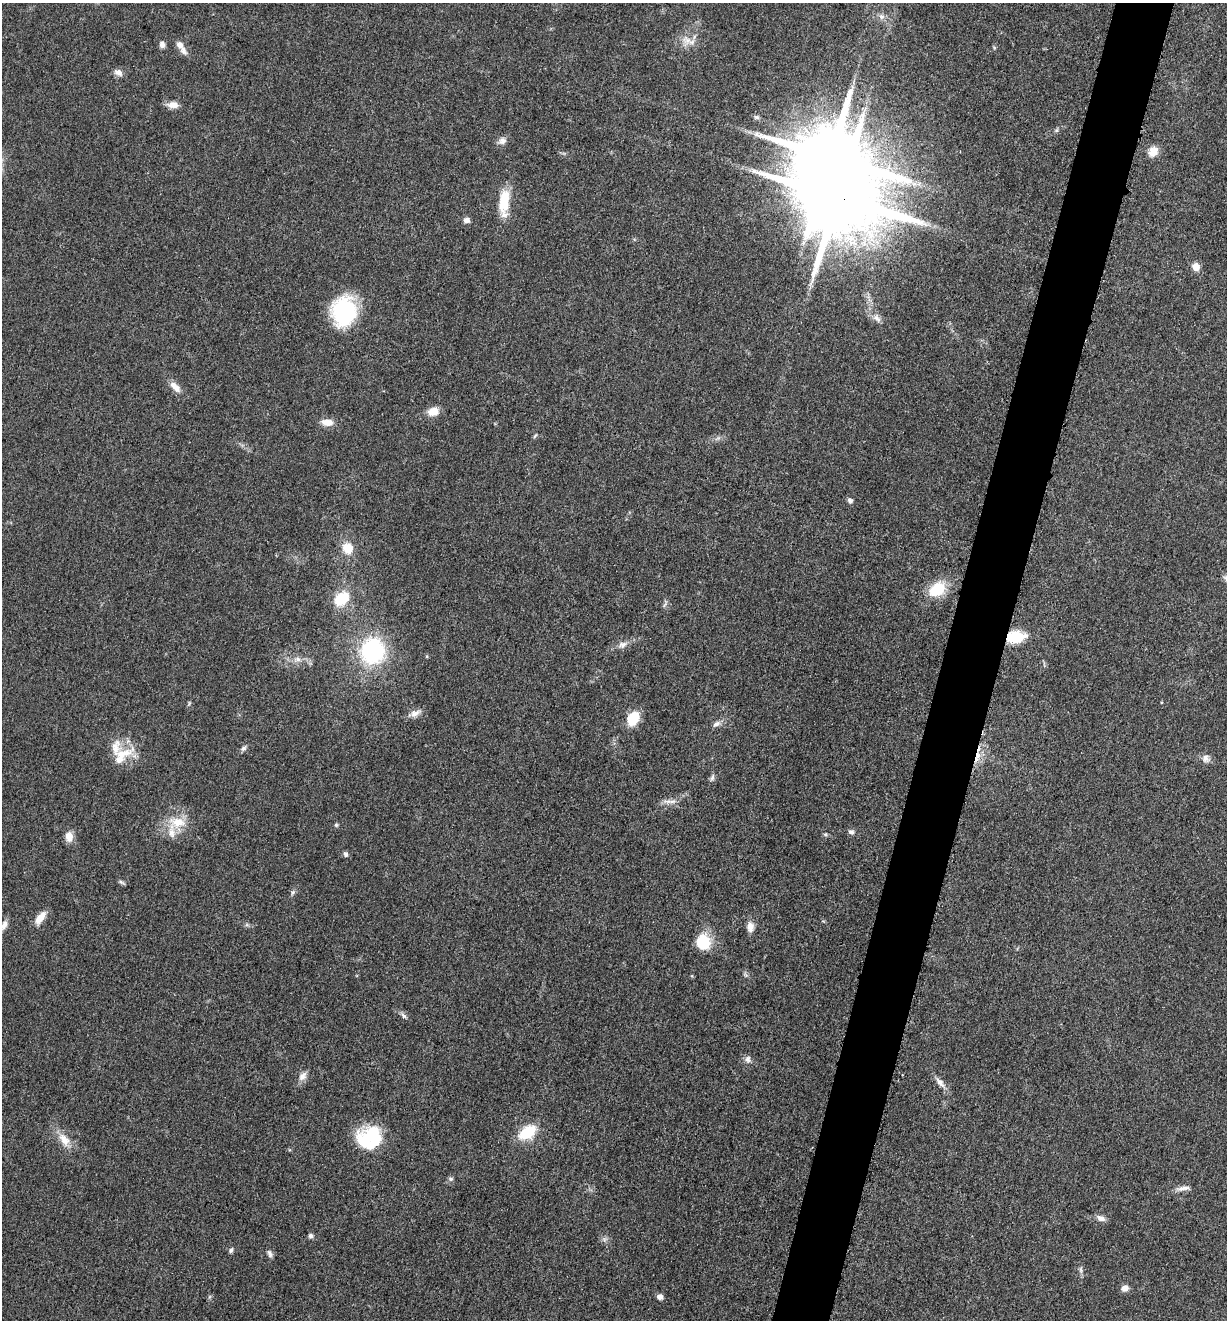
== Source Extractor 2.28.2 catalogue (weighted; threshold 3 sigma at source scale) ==
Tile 10 of 4 x 4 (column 2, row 3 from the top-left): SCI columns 1488-2712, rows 1330-2647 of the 5302 x 5291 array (HDU 1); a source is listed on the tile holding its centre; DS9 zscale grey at full resolution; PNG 1229 x 1322 px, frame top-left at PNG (2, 3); no overlay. Shown black and unused: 5% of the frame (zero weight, under 3 of 5 exposures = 1% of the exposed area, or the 3 px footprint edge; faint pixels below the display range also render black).
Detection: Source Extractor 2.28.2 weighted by HDU 2 'WHT'; one run over the whole footprint, this tile lists its part. Background 0.0509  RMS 0.0058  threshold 0.0263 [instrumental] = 3 sigma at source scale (4.5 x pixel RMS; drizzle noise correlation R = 1.50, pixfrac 1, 0.05/0.05 arcsec/px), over >= 5 px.
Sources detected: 77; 1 inside a brighter object's white glare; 1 cosmic-ray / hot-pixel residue — not listed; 3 inside a brighter listed object's ellipse — not listed separately; the other 72 listed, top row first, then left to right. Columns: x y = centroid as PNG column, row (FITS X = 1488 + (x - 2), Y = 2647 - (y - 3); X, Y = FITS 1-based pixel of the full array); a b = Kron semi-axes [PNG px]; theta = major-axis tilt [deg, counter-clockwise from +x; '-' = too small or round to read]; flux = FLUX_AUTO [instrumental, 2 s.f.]
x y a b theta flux
881 16 9 8 - 2.8
688 40 17 15 10 7.6
162 44 8 6 -76 2.5
180 45 15 9 -66 4.6
994 47 6 4 -20 0.63
118 72 11 8 -29 3.4
173 105 14 8 -2 4.6
757 117 8 6 -2 1.4
1056 130 6 5 - 1
502 141 11 9 36 3.2
1153 152 13 11 58 6.2
914 184 7 5 0 2.1
837 197 24 18 -7 10000
504 202 31 11 86 18
466 220 8 6 1 2.4
1196 267 9 8 - 5.1
344 311 29 23 80 57
877 318 13 8 -39 3.7
175 387 17 8 -43 5.6
433 411 11 9 14 8
327 422 16 9 -5 5.8
535 436 8 4 54 0.87
718 438 9 5 31 1.7
850 500 8 6 -42 1.7
348 548 14 12 -66 10
937 589 21 15 36 20
341 599 13 9 43 25
665 604 13 4 69 1.5
1015 637 18 11 7 21
622 645 13 9 19 3.7
372 651 21 20 - 73
427 656 5 3 - 0.6
297 659 11 8 -3 3.7
415 713 18 8 22 4.2
633 718 14 10 58 17
716 724 11 6 30 2.7
243 748 8 6 41 1.7
123 753 37 13 11 13
1206 758 12 10 -38 3.3
712 778 11 5 70 1.7
667 801 15 6 5 3.4
177 822 27 16 -6 14
336 825 5 5 - 0.91
851 832 8 6 -10 1.9
825 834 5 5 - 0.92
69 837 12 9 -88 5.7
346 854 7 5 -65 1.6
121 882 10 4 -27 1.3
293 892 8 5 60 1.4
40 918 16 7 53 7.3
4 925 14 7 61 3.8
247 925 7 4 -18 1.1
750 927 14 9 -88 4.6
703 942 16 14 -77 22
746 975 8 5 -45 1.3
403 1015 10 5 -50 1.8
748 1059 10 8 -76 2.6
302 1076 13 9 50 4
940 1082 18 7 -51 4.3
527 1132 19 12 33 22
369 1138 27 24 18 35
64 1140 24 12 -53 9
451 1179 7 5 0 1.3
1183 1188 21 6 8 3.5
1101 1218 13 7 -21 3
310 1236 6 6 - 1.5
604 1240 8 6 17 1.8
231 1250 8 5 63 1.3
270 1254 10 6 -65 1.9
1081 1270 11 4 -85 1.6
1125 1288 9 7 16 3.7
660 1297 8 6 -29 2.4
Overlapping masked pixels (flux is a lower limit): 2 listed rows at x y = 837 197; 1015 637
Isophote crosses this tile's border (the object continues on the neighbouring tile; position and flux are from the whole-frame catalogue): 1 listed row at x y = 4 925